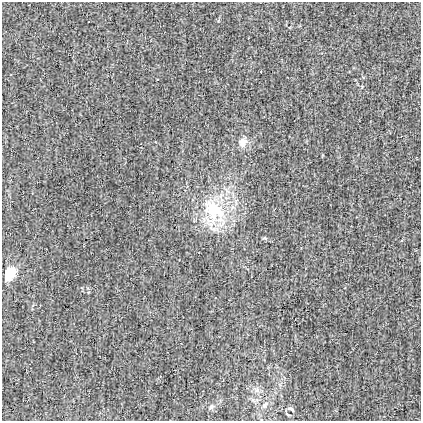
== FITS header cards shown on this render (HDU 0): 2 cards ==
NAXIS1  =                  419
NAXIS2  =                  419

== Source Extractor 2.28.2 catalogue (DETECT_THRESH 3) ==
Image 419 x 419 px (HDU 0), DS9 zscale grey, 1 PNG px = 1 image px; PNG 423 x 423 px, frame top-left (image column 1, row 419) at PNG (2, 2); no overlay
Background -0.00221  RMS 0.031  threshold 0.092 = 3 sigma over >= 5 px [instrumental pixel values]
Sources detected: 8; all 8 listed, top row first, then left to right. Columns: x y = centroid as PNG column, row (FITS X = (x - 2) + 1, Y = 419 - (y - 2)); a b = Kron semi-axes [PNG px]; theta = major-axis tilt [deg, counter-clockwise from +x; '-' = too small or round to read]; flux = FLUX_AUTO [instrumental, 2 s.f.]
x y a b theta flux
243 142 13 12 - 17
214 211 40 29 -68 130
265 238 7 4 -43 2.7
9 273 11 8 61 55
257 390 6 6 - 5.4
265 405 10 5 56 6.1
211 407 7 6 - 5
290 409 9 4 -16 3.9